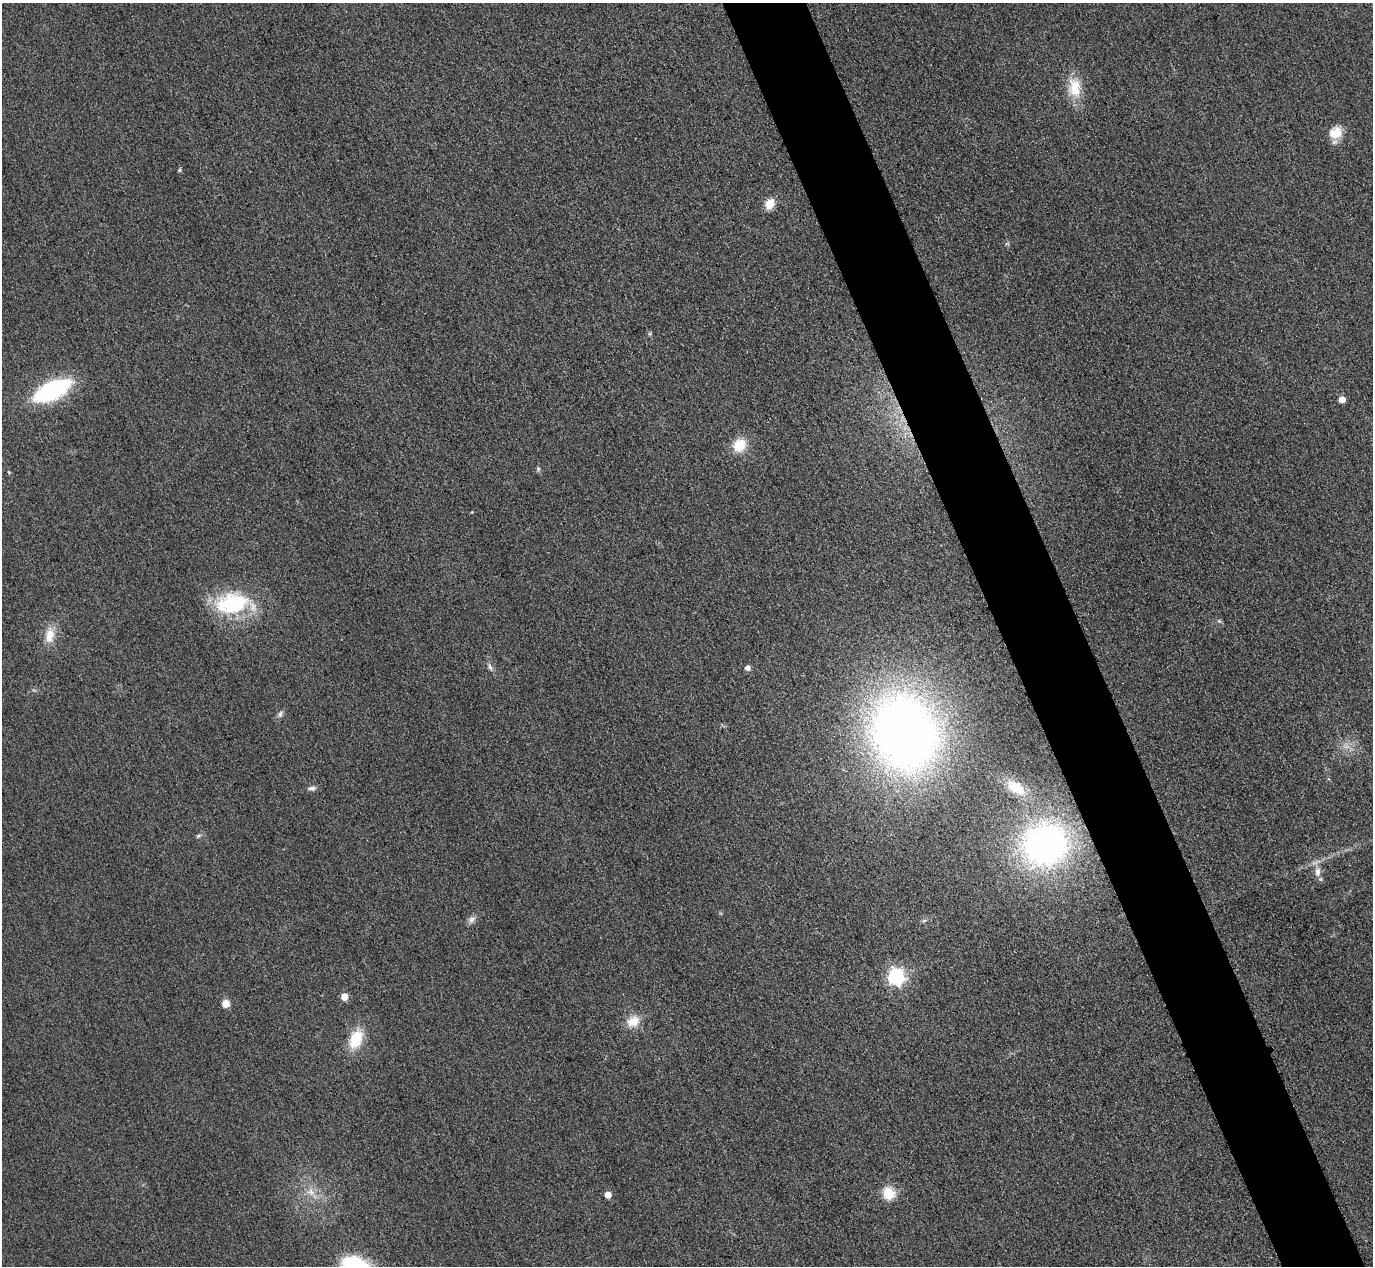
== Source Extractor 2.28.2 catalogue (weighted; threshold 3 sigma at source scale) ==
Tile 6 of 4 x 4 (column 2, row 2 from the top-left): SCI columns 1402-2772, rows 2833-4096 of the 5546 x 5533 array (HDU 1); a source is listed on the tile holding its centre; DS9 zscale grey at full resolution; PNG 1375 x 1268 px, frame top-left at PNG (2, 3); no overlay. Shown black and unused: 6% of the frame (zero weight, under 3 of 4 exposures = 3% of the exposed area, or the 3 px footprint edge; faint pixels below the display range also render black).
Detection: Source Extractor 2.28.2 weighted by HDU 2 'WHT'; one run over the whole footprint, this tile lists its part. Background 0.148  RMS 0.019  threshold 0.0859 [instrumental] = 3 sigma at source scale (4.5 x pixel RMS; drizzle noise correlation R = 1.50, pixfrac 1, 0.05/0.05 arcsec/px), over >= 5 px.
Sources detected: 31; all 31 listed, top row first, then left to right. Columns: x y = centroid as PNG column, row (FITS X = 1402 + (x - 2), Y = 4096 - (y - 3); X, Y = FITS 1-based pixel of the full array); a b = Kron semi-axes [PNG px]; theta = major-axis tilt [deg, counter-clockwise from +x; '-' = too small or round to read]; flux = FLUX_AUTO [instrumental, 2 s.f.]
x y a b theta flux
1075 87 27 16 -83 48
1336 133 18 15 29 30
180 170 6 4 88 2.4
770 204 13 9 62 22
52 390 31 13 26 280
1342 399 5 5 - 23
739 445 14 12 46 44
538 469 5 5 - 3.2
472 512 4 3 - 1.4
233 604 34 21 9 170
1219 621 5 5 - 2.8
50 635 21 11 84 29
490 667 11 5 -71 6.3
747 668 5 5 - 9.7
280 714 10 5 75 5.5
904 733 60 50 -69 1900
1015 787 26 14 -32 46
312 788 10 6 1 6.5
198 836 7 5 28 3.6
1045 844 42 39 13 650
1318 872 14 8 85 14
472 919 10 8 37 8.2
924 921 6 4 20 3
896 977 7 7 - 520
344 997 5 5 - 36
226 1004 8 7 - 17
633 1021 18 13 24 28
356 1039 23 13 68 58
310 1192 11 9 -12 15
889 1193 15 13 -56 38
608 1195 5 5 - 22